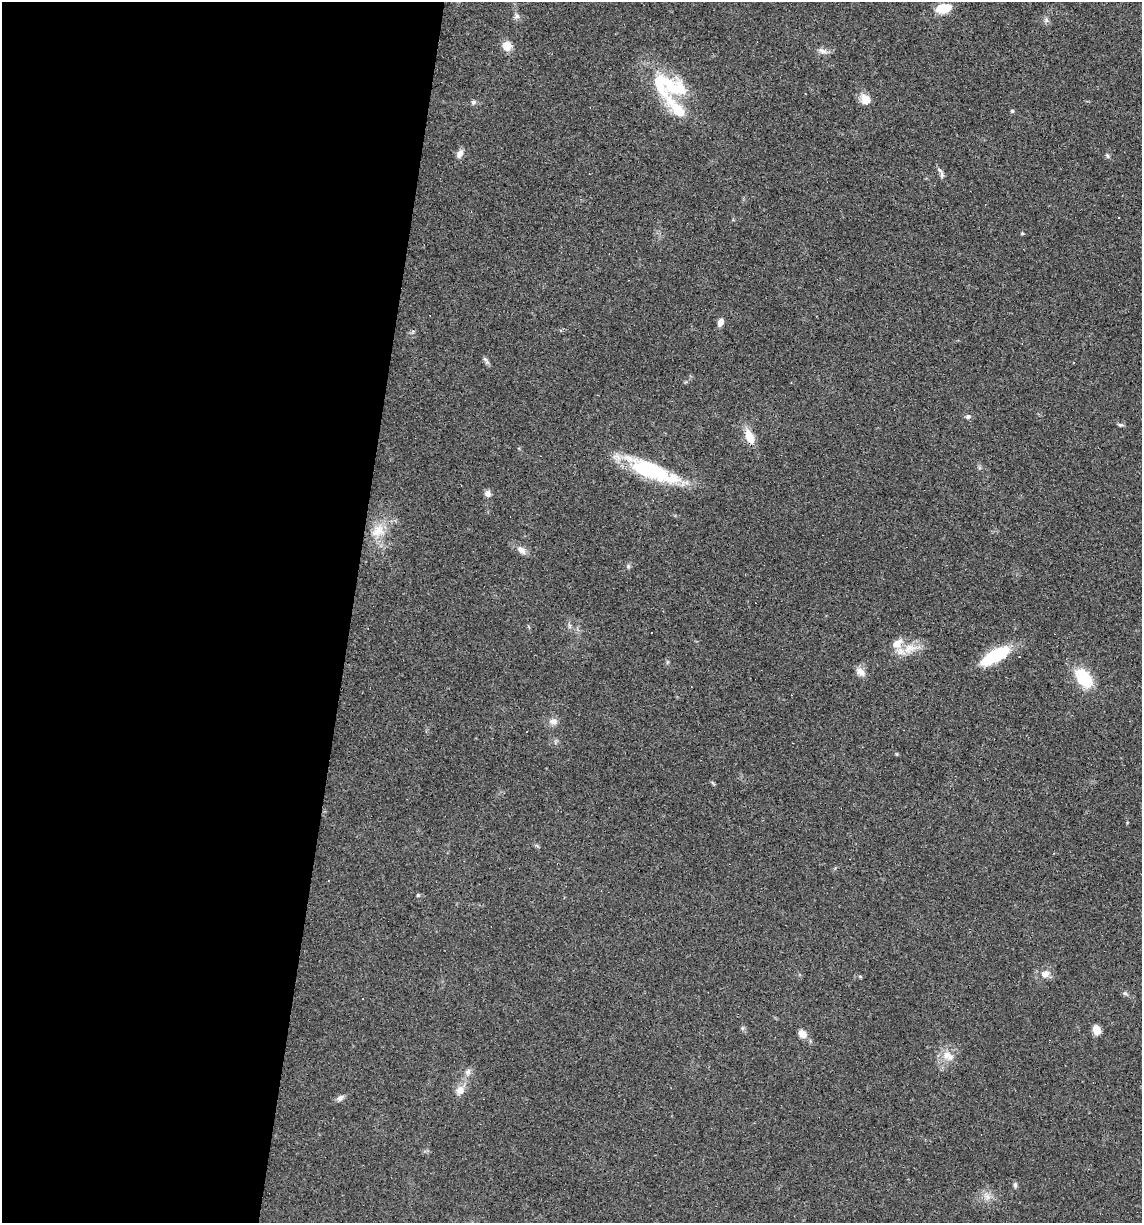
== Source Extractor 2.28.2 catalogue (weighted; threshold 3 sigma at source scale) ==
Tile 5 of 4 x 4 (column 1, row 2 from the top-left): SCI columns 114-1253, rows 2445-3665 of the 4907 x 4887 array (HDU 1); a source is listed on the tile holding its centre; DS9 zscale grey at full resolution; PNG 1144 x 1225 px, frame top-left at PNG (2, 2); no overlay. Shown black and unused: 31% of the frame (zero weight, under 3 of 4 exposures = <1% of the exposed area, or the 3 px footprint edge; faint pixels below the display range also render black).
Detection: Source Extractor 2.28.2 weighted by HDU 2 'WHT'; one run over the whole footprint, this tile lists its part. Background 0.0581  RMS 0.0048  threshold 0.0217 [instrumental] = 3 sigma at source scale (4.5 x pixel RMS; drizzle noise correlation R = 1.50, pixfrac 1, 0.05/0.05 arcsec/px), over >= 5 px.
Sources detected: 51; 5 cosmic-ray / hot-pixel residue — not listed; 4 inside a brighter listed object's ellipse — not listed separately; the other 42 listed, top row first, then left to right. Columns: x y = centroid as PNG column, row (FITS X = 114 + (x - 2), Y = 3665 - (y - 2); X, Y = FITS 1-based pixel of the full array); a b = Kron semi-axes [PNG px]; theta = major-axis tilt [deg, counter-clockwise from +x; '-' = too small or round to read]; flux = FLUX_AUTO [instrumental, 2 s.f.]
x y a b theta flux
943 8 11 7 10 14
517 16 8 7 - 1.4
1046 20 6 6 - 1.2
507 46 10 9 - 5.5
822 51 13 7 -14 2.4
674 87 38 24 -20 26
865 99 13 11 -66 4.9
473 102 6 6 - 1.3
1012 111 4 4 - 0.71
460 154 10 7 63 2.9
1107 156 6 5 - 0.85
942 174 10 5 -87 1.4
1022 233 4 4 - 0.59
720 322 9 6 68 2.5
485 359 6 5 - 1
968 416 6 6 - 1.2
1121 425 8 4 -3 0.83
749 436 21 10 -68 6.8
651 471 56 15 -22 45
487 493 8 7 - 2
378 531 21 15 41 9.3
521 550 13 7 -33 3
628 566 7 4 -72 0.74
909 648 20 12 18 7.7
995 656 35 12 29 25
860 672 12 9 -47 3.2
1083 678 17 10 -54 25
553 721 12 7 -4 2.6
897 754 5 3 - 0.43
537 846 6 4 -20 0.66
418 895 5 5 - 0.63
1045 974 12 10 28 3.7
860 976 6 4 -1 0.58
1125 993 6 5 - 0.92
1096 1030 8 6 -69 6.6
802 1034 10 8 -41 3.9
948 1056 18 11 -27 5.6
468 1072 10 7 63 2.1
460 1090 12 10 51 3.8
340 1098 11 7 36 1.7
1015 1185 7 5 81 1.1
987 1196 10 7 -48 2.7